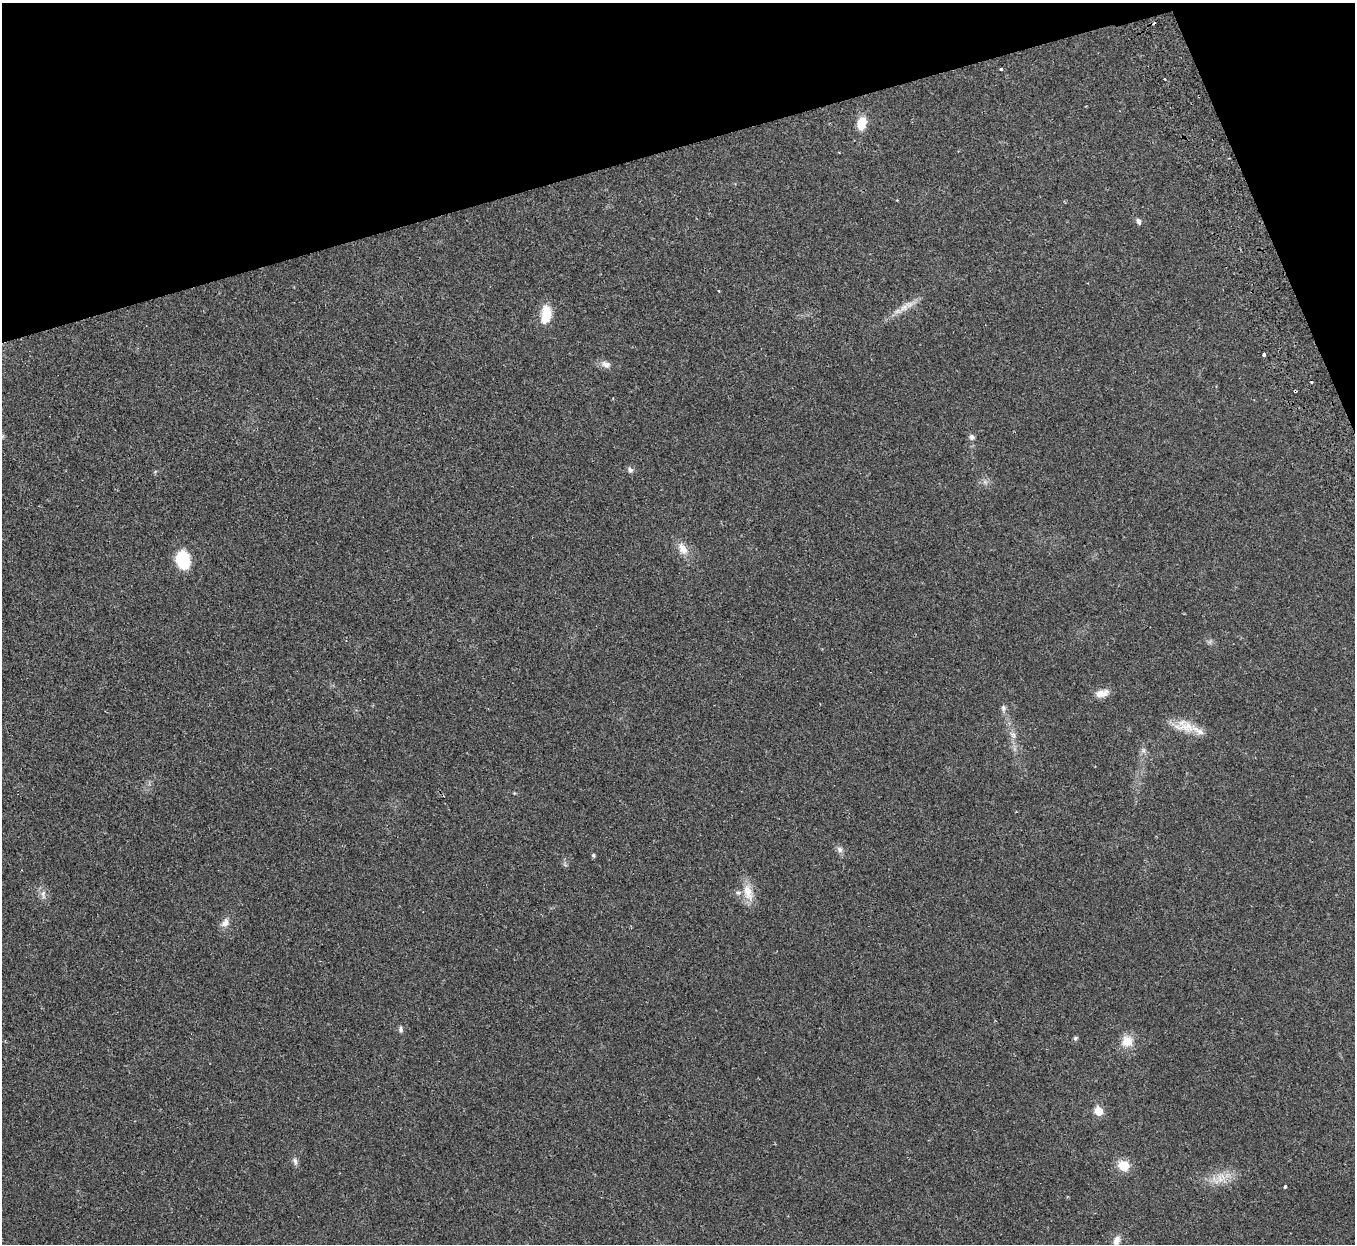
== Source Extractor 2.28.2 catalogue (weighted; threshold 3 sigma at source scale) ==
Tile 3 of 4 x 4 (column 3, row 1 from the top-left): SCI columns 2764-4116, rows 3908-5149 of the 5528 x 5451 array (HDU 1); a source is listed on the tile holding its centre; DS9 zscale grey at full resolution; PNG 1357 x 1246 px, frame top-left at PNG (2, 3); no overlay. Shown black and unused: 14% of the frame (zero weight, under 2 of 3 exposures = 3% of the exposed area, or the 3 px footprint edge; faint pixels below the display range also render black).
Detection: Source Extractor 2.28.2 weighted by HDU 2 'WHT'; one run over the whole footprint, this tile lists its part. Background 0.0237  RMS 0.0042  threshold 0.0188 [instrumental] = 3 sigma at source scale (4.5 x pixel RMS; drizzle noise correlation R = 1.50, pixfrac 1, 0.05/0.05 arcsec/px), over >= 5 px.
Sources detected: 43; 2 too faint to see at this stretch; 3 cosmic-ray / hot-pixel residue — not listed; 2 inside a brighter listed object's ellipse — not listed separately; the other 36 listed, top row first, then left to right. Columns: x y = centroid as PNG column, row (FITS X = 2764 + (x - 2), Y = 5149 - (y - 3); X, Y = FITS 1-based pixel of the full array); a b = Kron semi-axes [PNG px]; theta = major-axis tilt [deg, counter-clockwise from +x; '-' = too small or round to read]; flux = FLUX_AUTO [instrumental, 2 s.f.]
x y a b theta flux
1001 69 3 3 - 0.46
862 123 13 9 77 7.8
897 200 3 3 - 0.28
1138 221 8 5 -64 1.3
906 306 33 9 30 5.6
546 314 20 11 82 9.6
1264 354 3 3 - 2.4
606 364 14 9 -18 2.6
2 437 8 5 53 0.77
972 437 6 6 - 1.4
630 470 9 7 -58 1.3
155 472 6 3 21 0.47
985 482 7 7 - 1.4
683 549 19 11 -59 4.9
183 560 20 15 -74 14
1102 693 19 10 12 3.9
1003 708 12 7 -87 1.5
1184 726 33 16 -10 8.7
1013 735 12 7 -45 2.2
1143 750 8 7 - 1.4
514 793 4 4 - 0.34
840 849 9 8 - 1.6
593 855 4 4 - 0.77
565 864 6 5 - 0.79
748 892 26 14 -76 6.9
43 894 13 7 -84 2.4
225 923 14 10 54 2.9
401 1029 9 6 -84 1.1
1075 1038 5 5 - 0.85
1127 1041 14 13 - 6.8
1099 1111 6 5 - 11
295 1161 12 6 -72 1.5
1123 1166 11 10 - 8.4
1221 1178 18 18 - 7.3
1285 1187 3 3 - 2.7
1117 1240 13 8 68 2.6
Isophote crosses this tile's border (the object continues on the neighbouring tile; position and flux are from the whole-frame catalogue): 1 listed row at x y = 2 437